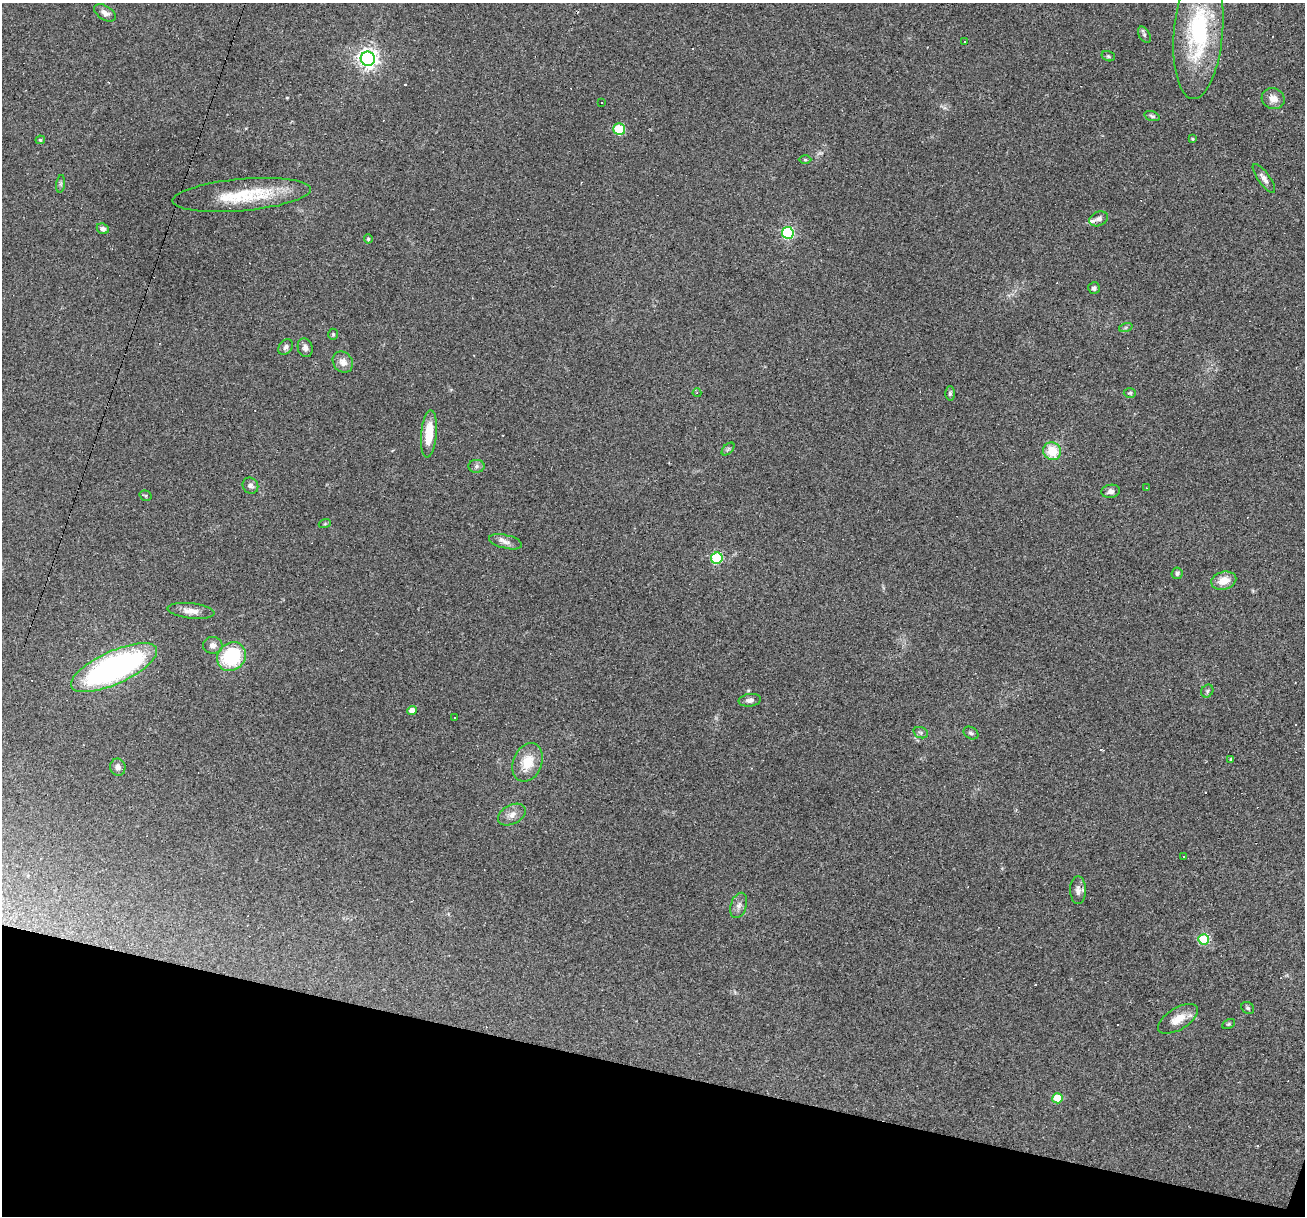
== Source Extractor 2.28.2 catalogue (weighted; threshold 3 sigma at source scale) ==
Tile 15 of 4 x 4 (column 3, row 4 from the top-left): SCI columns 2608-3910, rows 252-1465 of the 5214 x 5234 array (HDU 1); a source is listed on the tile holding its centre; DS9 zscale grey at full resolution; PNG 1307 x 1218 px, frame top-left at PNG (2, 3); each listed source drawn as its Kron ellipse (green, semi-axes under 4 px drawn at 4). Shown black and unused: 12% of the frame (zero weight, under 2 of 3 exposures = <1% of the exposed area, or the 3 px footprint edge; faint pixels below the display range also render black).
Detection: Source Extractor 2.28.2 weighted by HDU 2 'WHT'; one run over the whole footprint, this tile lists its part. Background 0.0335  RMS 0.0061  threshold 0.0272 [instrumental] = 3 sigma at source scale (4.5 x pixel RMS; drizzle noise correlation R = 1.50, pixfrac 1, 0.05/0.05 arcsec/px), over >= 5 px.
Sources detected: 84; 19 cosmic-ray / hot-pixel residue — neither listed nor drawn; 1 inside a brighter listed object's ellipse — not listed separately; the other 64 listed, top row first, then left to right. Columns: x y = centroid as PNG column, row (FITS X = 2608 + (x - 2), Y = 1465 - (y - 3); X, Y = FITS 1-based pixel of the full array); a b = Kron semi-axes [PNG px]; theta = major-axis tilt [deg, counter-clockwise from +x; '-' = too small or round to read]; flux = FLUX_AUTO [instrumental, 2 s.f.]
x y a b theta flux
105 13 12 7 -32 3.2
1198 32 67 24 85 77
1144 35 9 5 -61 1.4
965 42 3 2 - 0.51
1108 56 7 5 -17 1.1
368 59 7 7 - 350
1273 99 11 10 - 5
602 102 3 3 - 6.8
1152 116 8 4 -16 1.1
619 129 6 5 - 29
1192 139 3 3 - 0.63
40 140 5 4 - 0.96
805 160 6 4 -1 0.71
1264 178 17 6 -54 3.1
61 184 9 4 82 1.1
242 195 69 16 5 35
1099 219 10 7 25 2.3
103 229 6 5 - 2.3
788 233 6 6 - 77
368 239 4 4 - 0.91
1094 288 6 6 - 1.6
1126 327 7 4 19 1
333 334 5 4 - 0.91
286 347 9 6 54 2
305 348 9 7 -72 2.5
343 362 11 9 -49 4.8
697 393 4 4 - 0.68
950 393 7 5 89 1.2
1130 393 6 5 - 0.8
429 434 23 8 85 15
728 449 8 4 45 1.1
1052 451 9 8 - 13
476 466 8 6 1 1.7
250 486 8 7 - 2.3
1146 488 3 2 - 0.4
1111 491 9 6 10 2.6
146 496 6 5 - 0.84
325 523 6 4 20 0.78
506 542 17 6 -13 3.6
717 558 6 5 - 62
1177 573 6 5 - 1.3
1224 581 13 9 15 7.6
191 611 23 7 -6 5.4
213 645 10 8 -3 2.8
231 656 15 13 43 42
114 668 47 16 25 180
1207 691 7 5 54 1.1
750 700 11 6 8 2.7
412 710 4 4 - 6.4
455 718 3 2 - 0.63
921 733 8 5 -19 1.2
971 733 8 5 -29 1.5
1231 759 3 3 - 1.3
528 762 20 14 68 14
118 767 8 7 - 2.8
512 815 15 9 27 4.6
1184 856 3 2 - 0.64
1078 890 14 8 -88 3.5
739 905 13 8 73 3.2
1204 939 5 5 - 39
1248 1008 7 5 -34 1.1
1178 1019 22 10 31 8.6
1229 1024 7 4 26 0.81
1058 1098 5 5 - 22